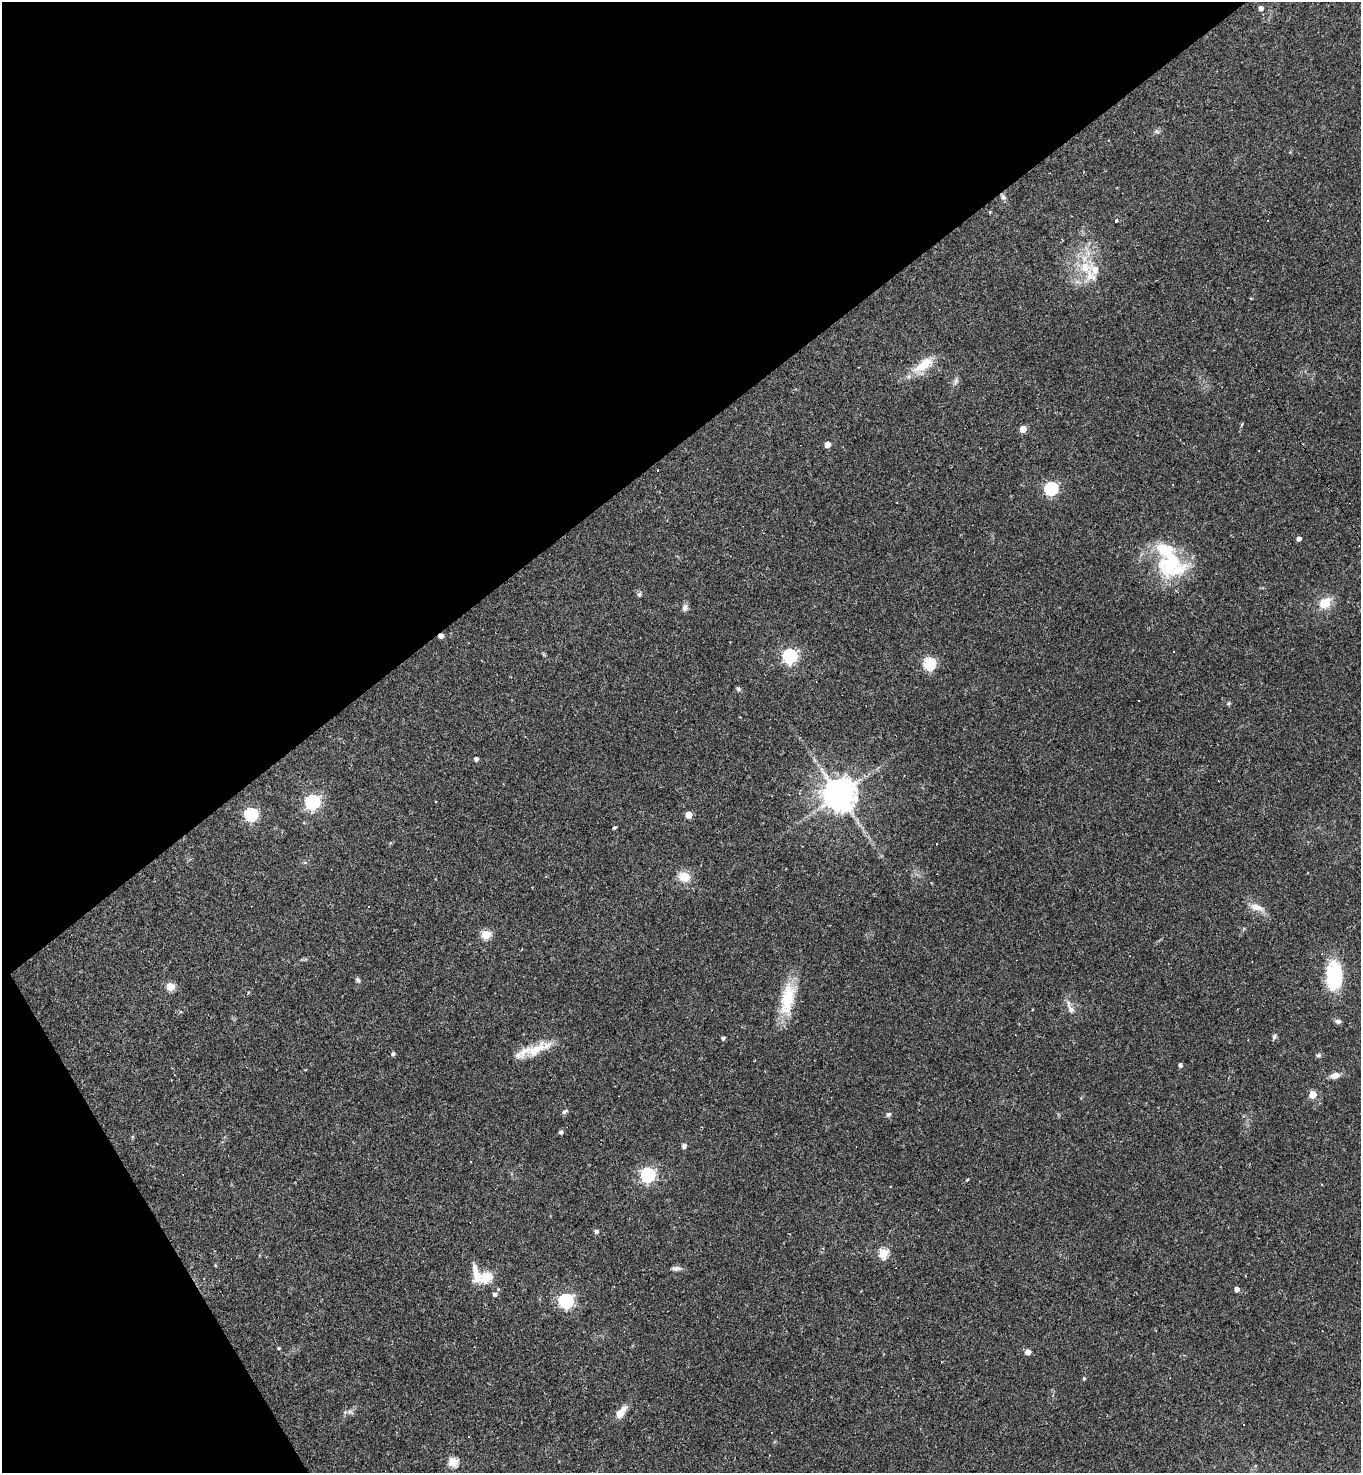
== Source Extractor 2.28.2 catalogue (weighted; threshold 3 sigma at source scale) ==
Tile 5 of 4 x 4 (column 1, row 2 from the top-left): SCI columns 293-1651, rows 2944-4414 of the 5881 x 5886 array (HDU 1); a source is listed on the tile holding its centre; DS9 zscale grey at full resolution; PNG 1363 x 1475 px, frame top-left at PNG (2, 2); no overlay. Shown black and unused: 34% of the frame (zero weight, under 2 of 3 exposures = <1% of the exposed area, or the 3 px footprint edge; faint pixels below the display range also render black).
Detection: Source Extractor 2.28.2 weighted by HDU 2 'WHT'; one run over the whole footprint, this tile lists its part. Background 0.0358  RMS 0.0049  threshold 0.022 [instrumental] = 3 sigma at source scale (4.5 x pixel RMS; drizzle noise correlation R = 1.50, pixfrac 1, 0.05/0.05 arcsec/px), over >= 5 px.
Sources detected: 92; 17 cosmic-ray / hot-pixel residue — not listed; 4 inside a brighter listed object's ellipse — not listed separately; the other 71 listed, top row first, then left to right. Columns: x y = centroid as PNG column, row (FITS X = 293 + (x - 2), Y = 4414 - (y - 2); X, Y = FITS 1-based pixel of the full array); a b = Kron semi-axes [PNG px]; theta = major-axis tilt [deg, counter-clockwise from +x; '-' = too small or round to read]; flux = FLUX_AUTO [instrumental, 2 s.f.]
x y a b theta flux
1261 8 4 4 - 1.9
1157 131 8 4 -44 0.91
1003 197 8 6 -46 1.4
990 211 4 4 - 0.51
1116 220 4 4 - 0.7
1267 221 2 2 - 0.38
1085 267 16 15 - 11
923 365 33 13 34 11
956 381 10 5 69 1.4
1023 429 5 4 - 11
827 445 5 4 - 5.1
1051 489 6 6 - 78
1299 539 4 4 - 2.1
1172 563 39 36 -21 37
639 594 7 5 43 0.9
1325 603 14 11 36 8.7
685 607 9 7 68 2
441 636 5 5 - 1.9
789 656 6 6 - 110
929 664 6 5 - 56
738 689 6 6 - 0.99
1228 703 5 4 - 0.84
740 716 3 2 - 0.3
476 759 4 4 - 1.6
839 795 10 10 - 860
435 801 3 2 - 0.55
312 802 6 6 - 120
250 815 6 6 - 78
688 815 5 5 - 10
614 828 4 3 - 1.4
684 877 13 11 -21 7.1
931 882 4 3 - 0.34
1257 907 20 8 -17 4.5
485 935 5 5 - 26
1334 976 24 13 -89 37
358 980 7 5 -58 0.97
170 986 5 5 - 15
787 999 44 16 81 19
1071 1010 10 8 -53 2.5
1338 1021 8 6 -14 1.3
1274 1036 7 5 71 1.1
723 1038 6 4 76 0.67
536 1049 37 14 32 12
393 1054 5 4 - 1.1
1319 1055 7 5 16 0.92
1180 1065 4 4 - 1.5
1335 1076 11 7 14 2.9
1313 1095 5 5 - 13
565 1111 8 5 33 1.1
888 1115 7 6 - 1
561 1132 5 4 - 1
684 1146 7 6 - 1.2
471 1162 3 2 - 0.58
647 1175 6 6 - 110
596 1231 5 4 - 1.3
883 1253 5 5 - 29
215 1265 4 3 - 0.4
676 1268 13 6 7 1.8
476 1274 26 9 -79 6.2
486 1277 6 5 - 34
204 1278 3 2 - 0.29
1236 1289 4 4 - 3.2
494 1294 6 5 - 1.1
566 1301 6 6 - 110
278 1348 4 3 - 0.5
1028 1352 4 4 - 4.2
1084 1379 4 3 - 0.62
350 1412 9 6 -17 1.5
621 1412 17 8 53 5
468 1436 3 2 - 0.86
453 1462 5 5 - 26
Overlapping masked pixels (flux is a lower limit): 1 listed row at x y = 441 636